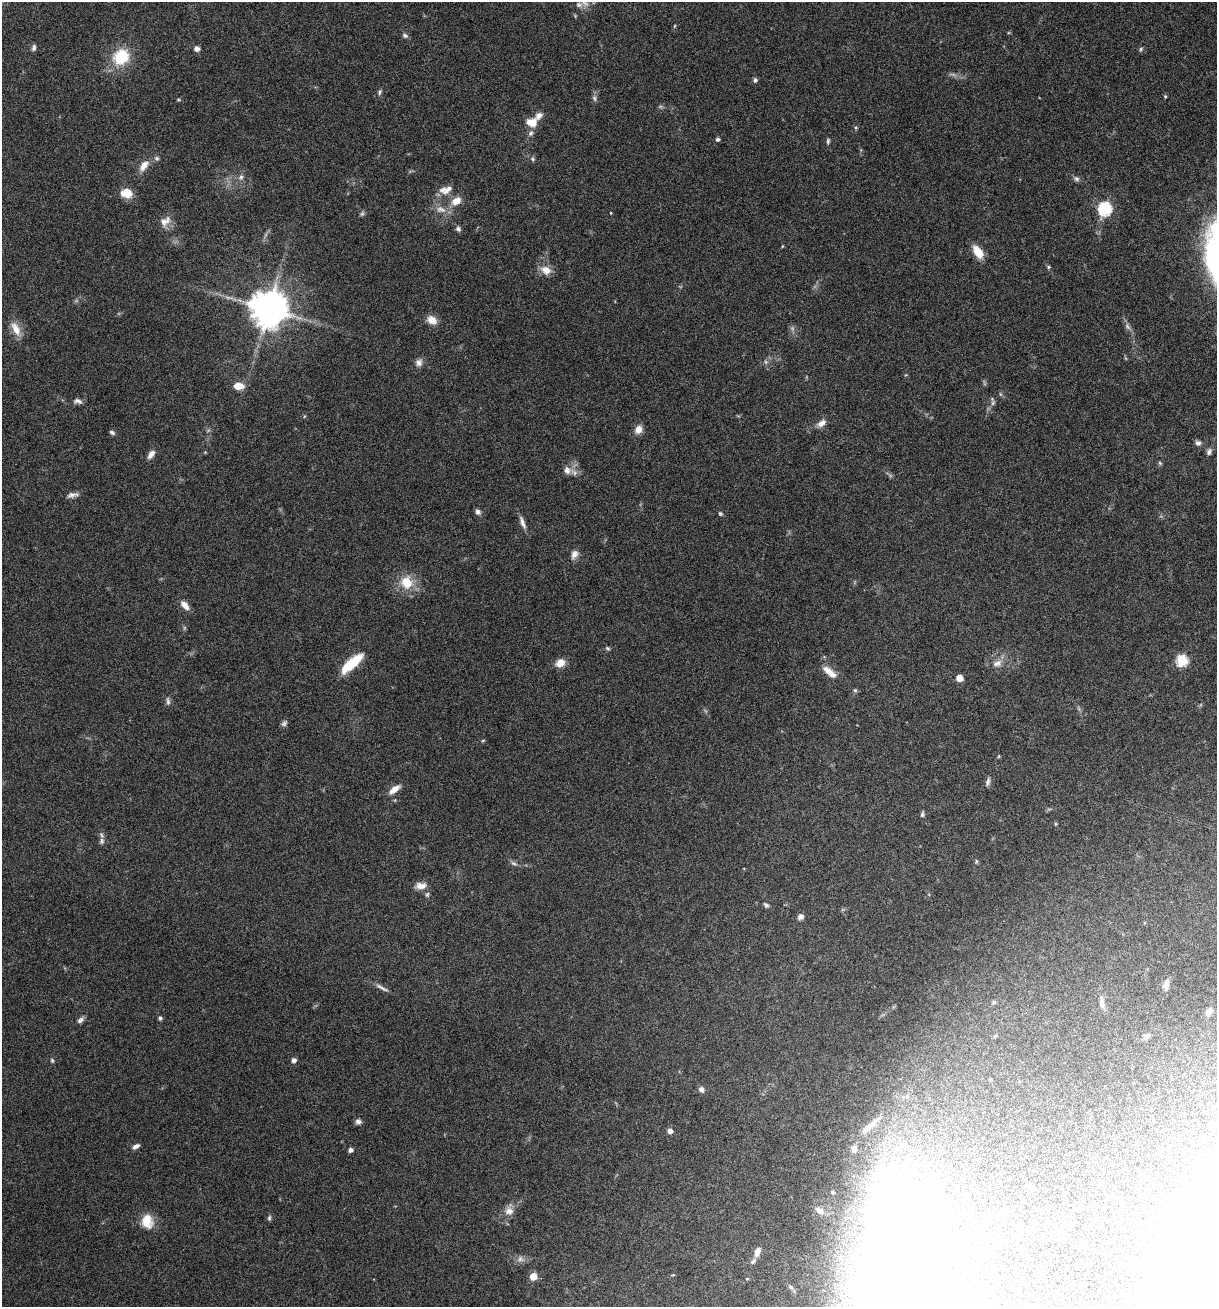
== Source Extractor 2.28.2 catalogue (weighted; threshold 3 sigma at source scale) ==
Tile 6 of 4 x 4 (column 2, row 2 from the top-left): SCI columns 1402-2616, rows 2620-3924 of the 5307 x 5252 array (HDU 1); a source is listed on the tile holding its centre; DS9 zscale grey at full resolution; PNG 1219 x 1309 px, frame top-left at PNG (2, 2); no overlay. Nothing masked; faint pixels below the display range render black.
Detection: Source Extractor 2.28.2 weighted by HDU 2 'WHT'; one run over the whole footprint, this tile lists its part. Background 0.0462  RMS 0.0032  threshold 0.013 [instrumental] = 3 sigma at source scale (4.09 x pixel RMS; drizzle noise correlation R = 1.36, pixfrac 0.8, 0.05/0.05 arcsec/px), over >= 5 px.
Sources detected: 136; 7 too faint to see at this stretch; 7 inside a brighter object's white glare — not listed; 10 inside a brighter listed object's ellipse — not listed separately; the other 112 listed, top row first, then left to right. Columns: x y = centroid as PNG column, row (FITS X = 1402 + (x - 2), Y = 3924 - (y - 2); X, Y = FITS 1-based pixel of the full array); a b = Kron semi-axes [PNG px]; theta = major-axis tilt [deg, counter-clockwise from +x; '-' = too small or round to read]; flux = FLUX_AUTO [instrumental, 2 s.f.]
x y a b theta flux
585 3 12 9 -30 2
674 26 5 3 - 0.26
405 35 8 6 -22 0.72
34 48 9 5 75 0.78
197 49 6 6 - 1.3
1141 49 7 4 61 0.45
121 57 18 15 45 12
755 80 5 4 - 0.88
380 92 8 5 75 0.59
1165 96 4 4 - 0.31
594 98 9 5 -76 0.81
178 100 5 3 - 0.32
532 122 12 9 -7 3.9
856 128 5 4 - 0.36
531 133 8 7 - 1
718 139 6 5 - 0.53
828 141 7 4 83 0.54
157 158 8 5 -40 0.6
533 159 6 5 - 0.54
144 166 16 9 52 2.8
241 177 8 6 71 1
1076 179 8 6 -29 0.84
446 190 19 10 16 3
126 193 12 9 -6 4.6
456 201 11 8 32 3.4
441 209 15 9 -17 2.6
1105 209 7 6 - 41
611 213 4 3 - 0.2
362 214 8 5 62 0.59
165 221 17 11 40 2.6
458 229 7 6 - 0.76
782 246 5 3 - 0.25
978 252 13 7 -56 5.6
1049 267 5 5 - 0.39
546 270 14 10 -26 3.1
268 309 10 10 - 860
432 320 12 9 -33 2.8
16 329 20 9 -62 3.5
419 362 10 9 - 1.4
766 362 6 6 - 0.63
239 386 11 7 -4 3.7
78 401 11 6 -9 1.1
993 403 8 5 70 0.78
821 423 14 8 35 2
638 429 10 8 62 2.4
112 432 7 5 -27 0.64
1198 443 7 7 - 0.92
205 452 4 4 - 0.25
1209 452 9 7 67 1
151 454 12 6 52 1.7
1160 463 6 5 - 0.43
567 470 12 10 -69 2.1
72 495 16 6 12 1.4
478 512 8 6 -60 0.97
720 514 6 5 - 0.47
522 522 19 6 -68 1.7
574 554 13 8 66 1.7
407 582 18 16 -65 6.8
185 605 13 7 -48 2.1
608 648 6 5 - 0.46
1182 660 6 6 - 25
353 663 29 11 42 7.8
560 663 10 7 28 3.4
997 663 14 9 18 2.3
827 670 19 8 -35 3.1
959 678 5 5 - 3.8
855 690 5 5 - 0.46
168 701 12 5 -82 0.85
483 740 5 3 - 0.29
988 782 12 5 73 0.92
394 789 16 6 36 2.4
922 814 7 5 85 0.6
1055 824 5 3 - 0.29
102 841 9 7 82 1
976 861 7 4 72 0.45
514 863 10 4 -23 0.78
421 886 15 9 2 2.2
427 895 7 5 73 0.59
766 905 7 5 -44 0.69
800 917 8 7 - 1.1
1166 985 13 7 70 1.4
382 988 21 4 -28 1.4
994 1002 5 5 - 0.4
1102 1002 15 6 -86 1.6
1209 1011 9 6 68 1.2
160 1018 5 5 - 0.58
80 1020 10 5 44 0.99
1147 1036 9 6 35 0.71
52 1060 6 4 -63 0.42
294 1060 5 5 - 1.2
990 1079 4 3 - 0.26
701 1089 8 6 -65 0.98
358 1122 7 6 - 1.1
670 1131 5 4 - 1.5
136 1146 9 5 27 1.1
1161 1149 4 4 - 0.49
350 1150 5 5 - 1
1113 1164 3 3 - 0.44
1101 1182 4 4 - 0.95
883 1195 195 64 -57 110
1104 1207 4 3 - 0.22
509 1211 12 11 - 2.4
1002 1211 5 5 - 2.7
269 1218 7 5 81 0.57
147 1221 18 15 -81 5.1
1070 1223 5 5 - 0.43
1022 1247 4 4 - 0.63
757 1252 15 7 71 2.1
520 1259 9 8 - 1.2
533 1276 5 5 - 6
747 1279 5 3 - 0.23
791 1287 8 5 -28 0.71
Isophote crosses this tile's border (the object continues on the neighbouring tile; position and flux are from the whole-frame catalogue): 1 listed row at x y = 585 3